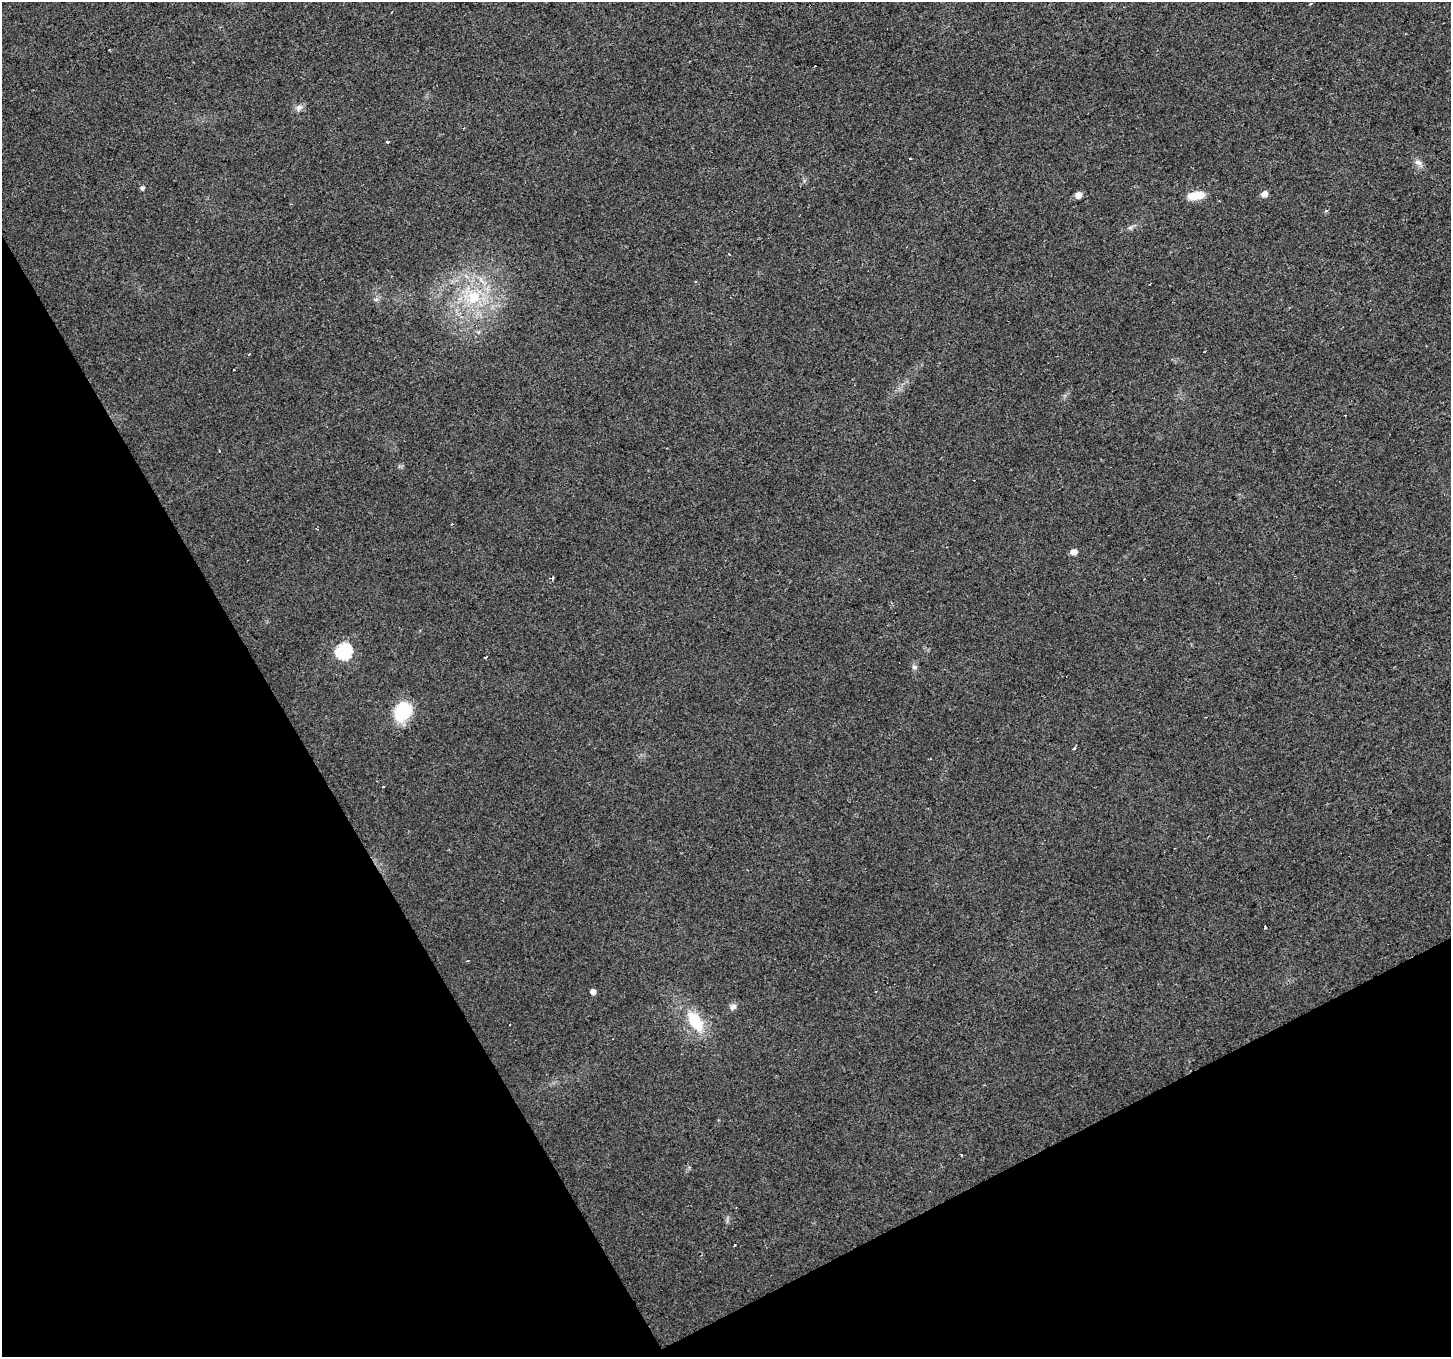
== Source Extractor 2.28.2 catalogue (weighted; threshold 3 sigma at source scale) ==
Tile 14 of 4 x 4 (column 2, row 4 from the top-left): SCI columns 1449-2897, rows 106-1460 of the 5796 x 5687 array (HDU 1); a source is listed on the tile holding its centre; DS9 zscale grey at full resolution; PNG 1453 x 1359 px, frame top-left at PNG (2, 2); no overlay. Shown black and unused: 28% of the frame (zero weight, under 2 of 3 exposures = <1% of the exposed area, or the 3 px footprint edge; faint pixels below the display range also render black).
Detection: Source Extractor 2.28.2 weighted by HDU 2 'WHT'; one run over the whole footprint, this tile lists its part. Background 0.0148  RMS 0.006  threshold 0.0271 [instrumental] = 3 sigma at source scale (4.5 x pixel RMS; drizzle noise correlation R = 1.50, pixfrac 1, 0.0396/0.0396 arcsec/px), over >= 5 px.
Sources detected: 40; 12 cosmic-ray / hot-pixel residue — not listed; the other 28 listed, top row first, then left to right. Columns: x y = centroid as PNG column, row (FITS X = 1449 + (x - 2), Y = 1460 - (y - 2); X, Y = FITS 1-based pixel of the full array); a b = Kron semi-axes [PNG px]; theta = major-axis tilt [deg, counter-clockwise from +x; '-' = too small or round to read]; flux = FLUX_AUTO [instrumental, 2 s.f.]
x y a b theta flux
1310 4 4 3 - 0.63
109 50 2 2 - 0.52
299 108 11 8 35 2.7
387 142 3 3 - 3.1
1418 162 12 7 -22 2.8
142 188 4 4 - 1.7
1264 194 6 5 - 4.2
1078 195 6 5 - 4.6
1196 196 20 9 9 9.9
1130 228 7 4 20 1.3
473 297 23 20 31 28
376 299 7 4 1 1.2
1204 351 3 2 - 0.85
234 370 2 2 - 0.59
1074 552 6 5 - 4.1
552 578 4 3 - 1.8
344 651 8 7 - 88
486 657 3 3 - 3.5
914 667 8 6 -15 1.5
403 711 21 17 65 27
1074 748 3 3 - 2.9
1265 927 3 2 - 0.97
467 961 3 2 - 0.45
593 992 5 5 - 3
733 1007 9 7 41 2.4
695 1021 22 12 -57 24
961 1155 3 2 - 0.87
735 1245 3 3 - 2.1